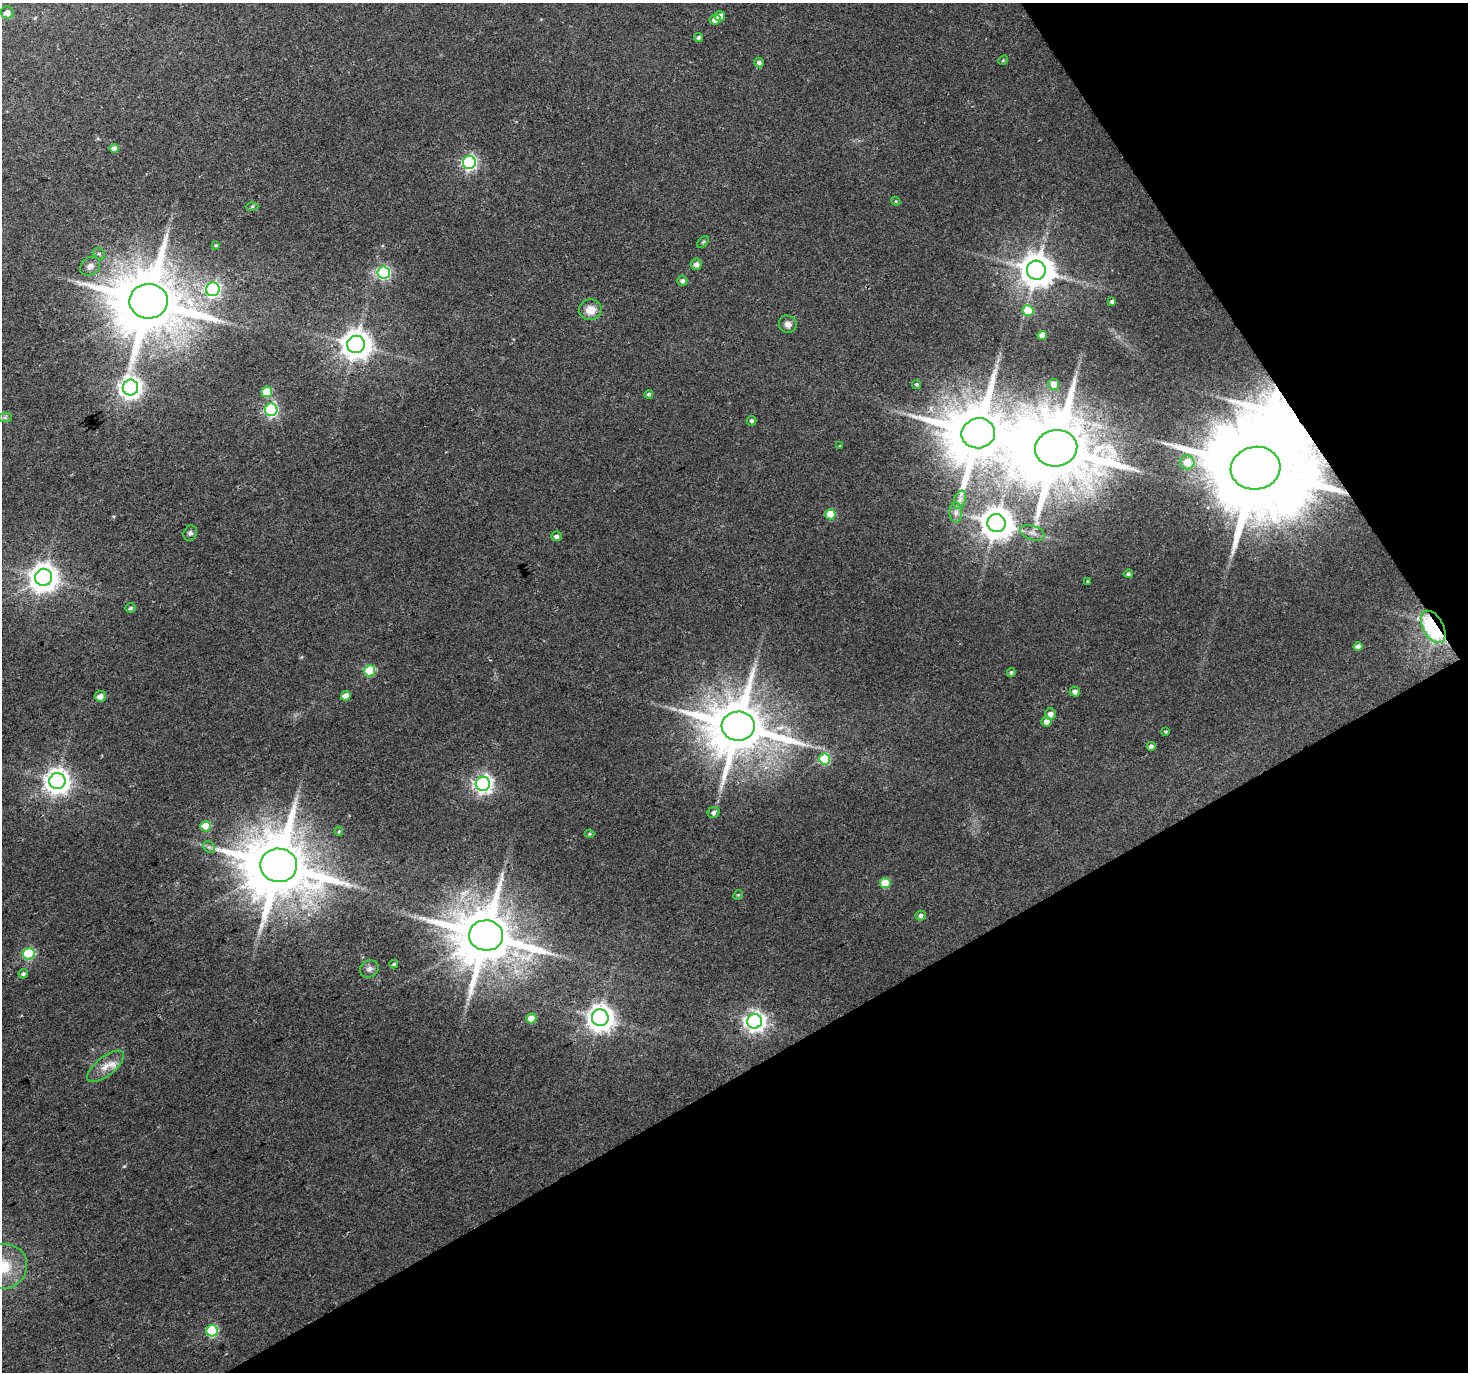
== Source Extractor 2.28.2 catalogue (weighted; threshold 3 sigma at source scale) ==
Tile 12 of 4 x 4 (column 4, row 3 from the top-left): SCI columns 4398-5863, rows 1485-2854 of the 5865 x 5769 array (HDU 1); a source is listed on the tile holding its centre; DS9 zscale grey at full resolution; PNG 1470 x 1374 px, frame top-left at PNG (2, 3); each listed source drawn as its Kron ellipse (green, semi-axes under 4 px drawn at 4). Shown black and unused: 30% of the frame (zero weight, under 2 of 3 exposures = <1% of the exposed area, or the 3 px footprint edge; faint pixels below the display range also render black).
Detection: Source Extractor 2.28.2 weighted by HDU 2 'WHT'; one run over the whole footprint, this tile lists its part. Background 0.0398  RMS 0.0065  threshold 0.0293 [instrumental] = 3 sigma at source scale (4.5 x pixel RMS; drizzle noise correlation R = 1.50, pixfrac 1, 0.0396/0.0396 arcsec/px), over >= 5 px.
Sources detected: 87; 1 too faint to see at this stretch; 1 inside a brighter object's white glare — neither listed nor drawn; the other 85 listed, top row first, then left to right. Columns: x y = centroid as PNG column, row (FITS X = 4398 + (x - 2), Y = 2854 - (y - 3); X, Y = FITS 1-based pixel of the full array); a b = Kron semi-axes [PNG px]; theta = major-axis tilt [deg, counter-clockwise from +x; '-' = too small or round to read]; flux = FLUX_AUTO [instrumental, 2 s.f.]
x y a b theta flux
7 13 6 6 - 4.1
720 16 5 5 - 3.7
715 19 5 5 - 5.4
698 38 4 4 - 1.8
1003 60 5 4 - 0.87
759 62 5 4 - 2.2
114 148 5 4 - 3.9
469 163 6 6 - 140
896 201 4 4 - 0.72
252 206 6 4 1 0.83
703 242 7 4 45 1.1
216 245 3 3 - 0.8
99 254 6 5 - 1.4
696 264 5 5 - 2.6
90 266 11 8 37 3.9
1036 270 9 9 - 1400
384 272 6 6 - 91
682 281 5 5 - 1.8
213 289 7 6 - 140
149 301 19 17 2 6600
1112 302 4 4 - 2.7
590 310 11 10 - 8.2
1028 311 5 5 - 23
788 324 9 8 - 3.7
1042 335 4 4 - 5.7
356 344 9 8 - 1000
917 384 4 4 - 1.1
1054 384 5 5 - 5.4
130 388 8 8 - 430
267 392 5 5 - 19
649 394 4 4 - 1.3
271 410 6 6 - 110
5 418 7 4 0 1.2
751 421 5 4 - 1.4
978 433 17 15 12 6100
840 446 3 3 - 0.58
1056 448 21 18 10 8500
1187 462 7 7 - 15
1256 468 25 21 11 16000
960 500 9 5 71 2.5
956 513 10 6 -88 2.9
830 514 5 5 - 18
996 523 9 9 - 1300
190 533 8 6 62 1.8
1032 533 13 7 -19 3.9
556 536 5 5 - 2.2
1128 574 5 4 - 1.3
44 577 8 8 - 890
1087 581 3 2 - 0.5
131 608 5 5 - 1.4
1433 627 18 10 -61 130
1358 647 4 4 - 4.1
370 671 5 5 - 29
1011 672 4 4 - 1.1
1075 691 5 5 - 2.9
100 696 5 5 - 4.8
346 696 5 4 - 7.2
1050 714 5 5 - 3.7
1047 722 5 5 - 4.7
738 726 16 14 1 4900
1165 732 4 3 - 1.1
1151 746 4 4 - 2.5
825 759 5 5 - 41
57 781 8 8 - 640
483 784 7 7 - 290
714 813 6 5 - 2.4
206 826 5 5 - 18
339 831 4 3 - 1
589 834 5 4 - 0.84
209 847 6 5 - 1.6
279 865 18 16 -1 6600
885 883 5 5 - 19
738 895 5 4 - 0.8
921 916 5 5 - 1.9
486 935 17 15 -4 5300
29 954 6 5 - 61
394 964 4 3 - 0.92
369 969 9 8 - 2.9
23 974 5 4 - 1.6
531 1018 5 5 - 8.7
600 1018 8 8 - 730
755 1021 7 7 - 390
105 1066 22 9 39 8.4
3 1266 24 22 21 25
212 1331 6 5 - 55
Overlapping masked pixels (flux is a lower limit): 3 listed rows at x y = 978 433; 1256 468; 1433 627
Isophote crosses this tile's border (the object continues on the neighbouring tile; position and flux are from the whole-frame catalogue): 1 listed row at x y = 3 1266